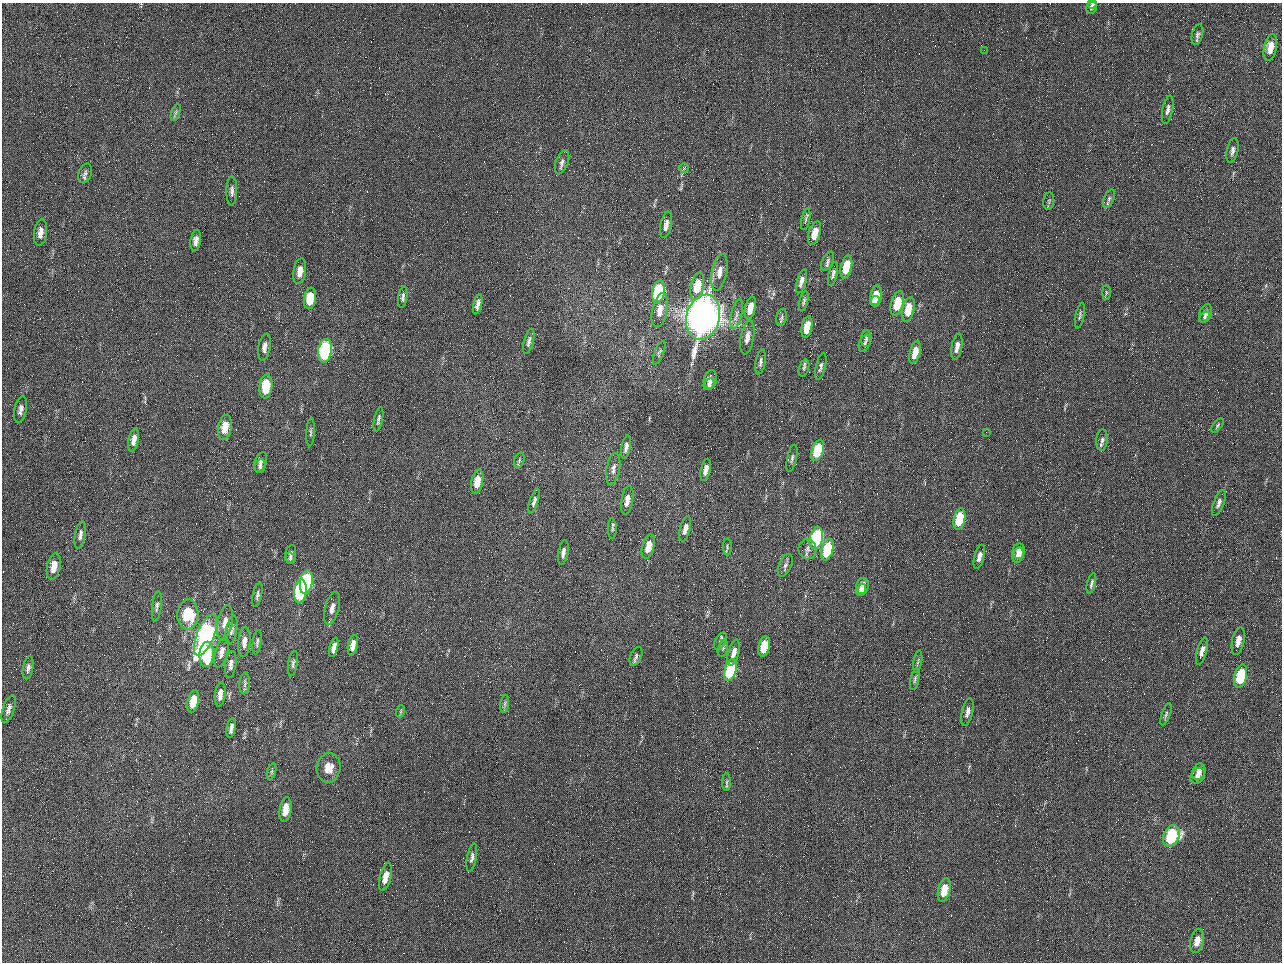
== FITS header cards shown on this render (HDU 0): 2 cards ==
NAXIS1  =                 1280 / length of data axis 1
NAXIS2  =                  960 / length of data axis 2

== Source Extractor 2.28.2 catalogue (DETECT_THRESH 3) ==
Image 1280 x 960 px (HDU 0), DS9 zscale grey, 1 PNG px = 1 image px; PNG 1284 x 964 px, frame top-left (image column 1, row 960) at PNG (2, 3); each listed source drawn as its Kron ellipse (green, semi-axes under 4 px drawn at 4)
Background 2560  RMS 180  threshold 553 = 3 sigma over >= 5 px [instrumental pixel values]
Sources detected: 149; all 149 listed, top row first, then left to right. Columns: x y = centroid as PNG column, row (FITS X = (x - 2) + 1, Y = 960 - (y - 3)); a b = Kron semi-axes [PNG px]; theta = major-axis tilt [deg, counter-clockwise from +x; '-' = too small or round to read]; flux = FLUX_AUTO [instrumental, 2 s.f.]
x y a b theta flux
1092 4 4 3 - 2.4e+04
1092 8 6 5 - 2.7e+04
1197 35 10 5 76 3.7e+04
1270 48 14 6 79 1.6e+05
984 50 2 2 - 6.3e+04
1168 110 14 5 79 5.5e+04
176 112 9 4 71 2.6e+04
1233 150 13 5 77 5.5e+04
562 162 13 6 70 4.9e+04
684 168 5 5 - 1.7e+04
85 173 10 6 69 4.2e+04
232 191 14 5 89 5.1e+04
1109 199 9 5 65 3.3e+04
1049 201 9 5 82 2.4e+04
806 219 11 3 79 2.5e+04
666 225 13 5 79 7.5e+04
40 233 13 6 83 8.9e+04
815 233 12 5 73 1.6e+05
196 241 11 5 82 6.4e+04
828 261 10 5 63 3.3e+04
846 267 12 5 77 3.5e+05
300 271 13 6 82 1.2e+05
719 272 18 7 79 1.2e+05
833 274 12 4 77 3.8e+04
801 281 12 4 75 5.5e+04
697 286 14 6 78 2.9e+05
658 292 11 6 78 9.9e+05
1106 292 7 4 90 1.9e+04
876 296 10 6 83 2.6e+05
403 297 11 4 83 3.8e+04
310 298 11 6 81 3.3e+05
804 301 10 4 78 2.7e+04
875 301 5 3 - 9.6e+04
897 303 12 6 74 3.2e+05
478 304 10 4 77 5.8e+04
750 308 12 5 78 1.5e+05
908 309 12 6 76 2.6e+05
660 310 17 7 78 1.3e+05
1206 313 9 6 70 4.5e+04
737 314 15 5 77 6.3e+04
1080 316 13 3 79 2.3e+04
703 317 23 16 75 1.3e+07
782 317 8 5 78 3.0e+04
1205 317 6 4 46 2.4e+04
807 327 11 5 80 2.1e+05
747 337 17 6 79 9.2e+04
866 338 8 5 89 2.5e+04
529 341 13 4 76 4.8e+04
865 343 9 5 69 2.8e+04
264 347 13 6 79 6.9e+04
957 347 13 5 80 7.8e+04
325 351 12 6 82 1.9e+06
915 352 11 5 75 1.6e+05
659 353 13 4 68 2.8e+04
760 362 13 5 81 4.3e+04
821 367 14 5 76 3.9e+04
804 368 9 5 72 2.7e+04
710 380 9 6 76 6.2e+04
709 384 6 5 - 3.1e+04
266 386 12 6 83 4.4e+05
21 409 14 6 79 6.4e+04
378 419 13 4 78 3.8e+04
1218 425 8 4 52 2.3e+04
225 427 12 6 79 2.2e+05
311 432 14 3 87 2.8e+04
986 432 2 2 - 7.8e+03
134 440 12 5 79 8.5e+04
1102 440 10 5 86 4.1e+04
626 447 12 4 79 5.2e+04
818 450 11 5 72 5.4e+05
792 458 14 5 78 3.7e+04
519 460 8 5 72 2.4e+04
260 462 10 6 69 4.7e+04
260 466 7 5 77 3.1e+04
613 469 16 6 80 6.2e+04
706 470 11 5 77 8.2e+04
477 482 12 6 78 2.0e+05
627 500 14 6 80 9.2e+04
534 501 13 4 73 4.2e+04
1219 503 14 5 69 5.2e+04
959 519 11 5 78 6.1e+05
612 529 10 4 -89 2.4e+04
685 529 13 5 76 8.1e+04
80 535 14 5 79 5.4e+04
816 538 11 6 76 1.4e+06
648 547 12 6 75 1.9e+05
727 547 8 4 -87 2.1e+04
807 549 10 9 - 5.6e+04
827 550 11 5 76 7.3e+05
1019 551 8 6 80 1.0e+05
563 553 12 5 80 6.0e+04
291 554 9 5 76 3.1e+04
1018 555 8 5 75 8.6e+04
979 557 12 5 75 7.8e+04
290 558 6 5 - 2.5e+04
785 565 12 6 66 4.3e+04
54 566 13 6 79 1.6e+05
306 582 12 6 81 1.4e+06
1091 584 10 3 75 3.3e+04
862 586 8 6 77 1.2e+05
861 590 6 4 67 8.3e+04
300 591 12 6 83 1.5e+06
257 595 12 4 78 3.6e+04
157 606 15 4 83 3.7e+04
332 608 17 7 75 9.2e+04
188 614 15 10 88 4.8e+05
225 623 18 7 80 1.1e+05
231 630 15 5 77 4.8e+04
206 635 22 8 67 3.3e+06
720 641 9 5 61 3.7e+04
1238 641 14 6 78 1.0e+05
244 642 15 6 85 8.0e+04
257 642 12 4 81 3.1e+04
353 645 10 5 79 1.0e+05
764 646 10 5 79 3.1e+05
334 647 10 4 76 7.0e+04
723 648 9 5 76 2.7e+04
1202 651 14 5 74 6.9e+04
221 652 16 6 75 8.2e+04
734 653 13 5 75 9.9e+04
207 654 12 7 87 6.9e+05
636 656 10 5 67 3.7e+04
918 661 11 3 80 2.6e+04
231 664 13 5 82 5.8e+04
293 664 13 4 81 3.6e+04
28 668 12 5 80 4.4e+04
730 670 11 6 75 1.0e+06
1241 676 12 6 77 6.8e+05
915 679 11 4 78 2.7e+04
245 683 11 5 86 3.6e+04
220 694 12 5 83 8.6e+04
193 701 11 5 78 2.4e+05
505 704 9 4 81 2.6e+04
9 709 14 6 71 6.3e+04
401 711 6 3 72 1.5e+04
967 712 14 5 78 7.4e+04
1166 714 12 4 70 2.8e+04
231 728 10 3 79 5.0e+04
329 768 15 12 83 1.6e+05
272 771 8 3 71 2.0e+04
1199 772 8 6 67 6.9e+04
1197 776 8 6 54 6.3e+04
727 782 9 4 88 2.5e+04
286 809 12 6 81 1.8e+05
1171 836 11 7 67 1.0e+06
472 858 14 4 79 4.0e+04
385 877 14 6 76 1.7e+05
944 890 12 6 76 2.3e+05
1197 941 12 6 78 1.2e+05